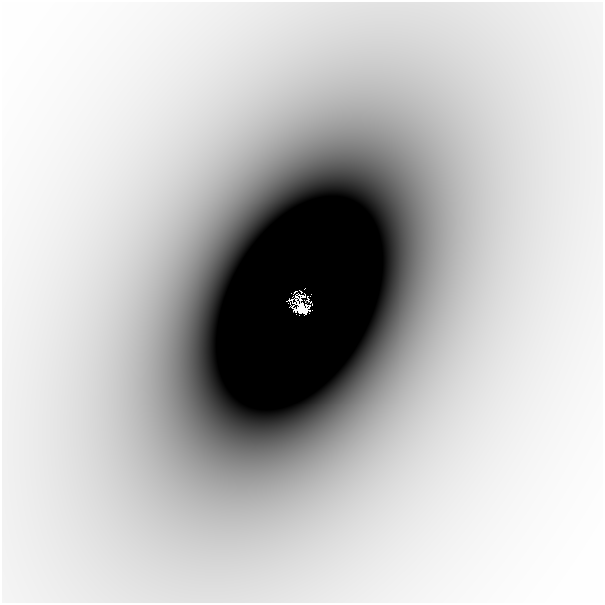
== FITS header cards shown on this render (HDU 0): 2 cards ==
NAXIS1  =                  601
NAXIS2  =                  601

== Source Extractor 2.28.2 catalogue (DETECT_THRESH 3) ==
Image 601 x 601 px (HDU 0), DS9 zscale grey, 1 PNG px = 1 image px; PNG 605 x 605 px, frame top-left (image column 1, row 601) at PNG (2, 2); no overlay
Background -9.00e-05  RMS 1.4e-05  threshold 4.27e-05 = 3 sigma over >= 5 px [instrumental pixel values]
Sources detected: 5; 3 with non-positive FLUX_AUTO (blend fragments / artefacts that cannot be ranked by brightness) are not listed; the other 2 listed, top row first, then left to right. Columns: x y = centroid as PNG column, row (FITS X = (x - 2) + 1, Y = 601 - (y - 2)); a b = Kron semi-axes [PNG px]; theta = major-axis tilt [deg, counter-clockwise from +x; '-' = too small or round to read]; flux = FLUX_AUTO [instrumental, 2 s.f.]
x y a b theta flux
300 305 10 5 61 0.21
304 310 9 7 14 0.22
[3 non-positive-flux detections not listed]